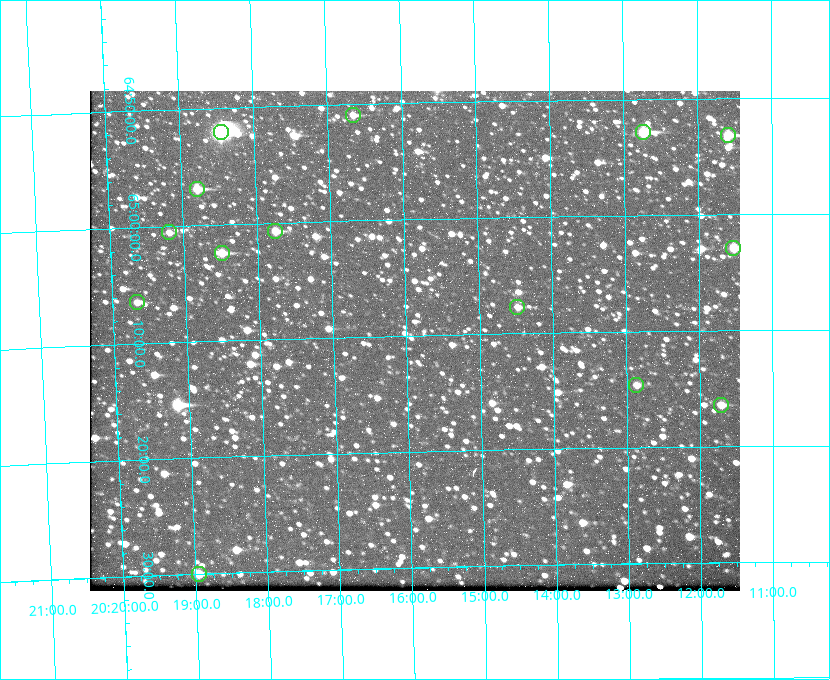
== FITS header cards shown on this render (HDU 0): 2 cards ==
NAXIS1  =                  650 / Width of table row in bytes
NAXIS2  =                  500 / Number of rows in table

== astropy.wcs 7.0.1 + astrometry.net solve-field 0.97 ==
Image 650 x 500 px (HDU 0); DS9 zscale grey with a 90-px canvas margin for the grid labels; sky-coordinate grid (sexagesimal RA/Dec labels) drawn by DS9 from the SOLVED WCS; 14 Tycho-2 reference stars matched to detected sources circled (green)
Header WCS: none
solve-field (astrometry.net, Tycho-2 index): SOLVED blind (the file carries no WCS)
Solved WCS: RA---TAN-SIP/DEC--TAN-SIP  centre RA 20:15:54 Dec +65:10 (303.97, +65.17 deg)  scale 5.17 arcsec/px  FOV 56.0' x 43.1'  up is -179 deg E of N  parity flipped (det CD > 0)
(file carries no celestial WCS; the grid is the blind solution)
Tycho-2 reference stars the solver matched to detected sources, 14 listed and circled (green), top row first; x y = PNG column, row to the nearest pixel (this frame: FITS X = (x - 90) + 1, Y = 500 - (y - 91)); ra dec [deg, ICRS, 3 dp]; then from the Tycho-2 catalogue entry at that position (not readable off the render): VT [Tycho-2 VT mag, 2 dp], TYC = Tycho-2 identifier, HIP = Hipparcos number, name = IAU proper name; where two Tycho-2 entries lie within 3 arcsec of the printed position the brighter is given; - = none
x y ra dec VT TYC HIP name
353 115 304.164 +64.849 10.65 4240-315-1 - -
221 132 304.612 +64.868 7.89 4241-1703-1 100101 -
643 132 303.184 +64.880 9.02 4240-488-1 - -
728 135 302.897 +64.886 9.40 4240-717-1 - -
197 189 304.698 +64.948 10.27 4241-1684-1 - -
275 231 304.437 +65.012 10.41 4241-1775-1 - -
169 232 304.798 +65.009 11.15 4241-1628-1 - -
733 248 302.882 +65.048 10.25 4240-98-1 - -
222 253 304.620 +65.041 10.25 4241-1573-1 - -
137 302 304.916 +65.107 11.17 4241-1518-1 - -
517 307 303.620 +65.129 11.18 4240-34-1 - -
636 385 303.217 +65.244 11.17 4240-236-1 - -
721 405 302.928 +65.273 10.74 4240-760-1 - -
199 574 304.739 +65.499 10.16 4241-1715-1 - -